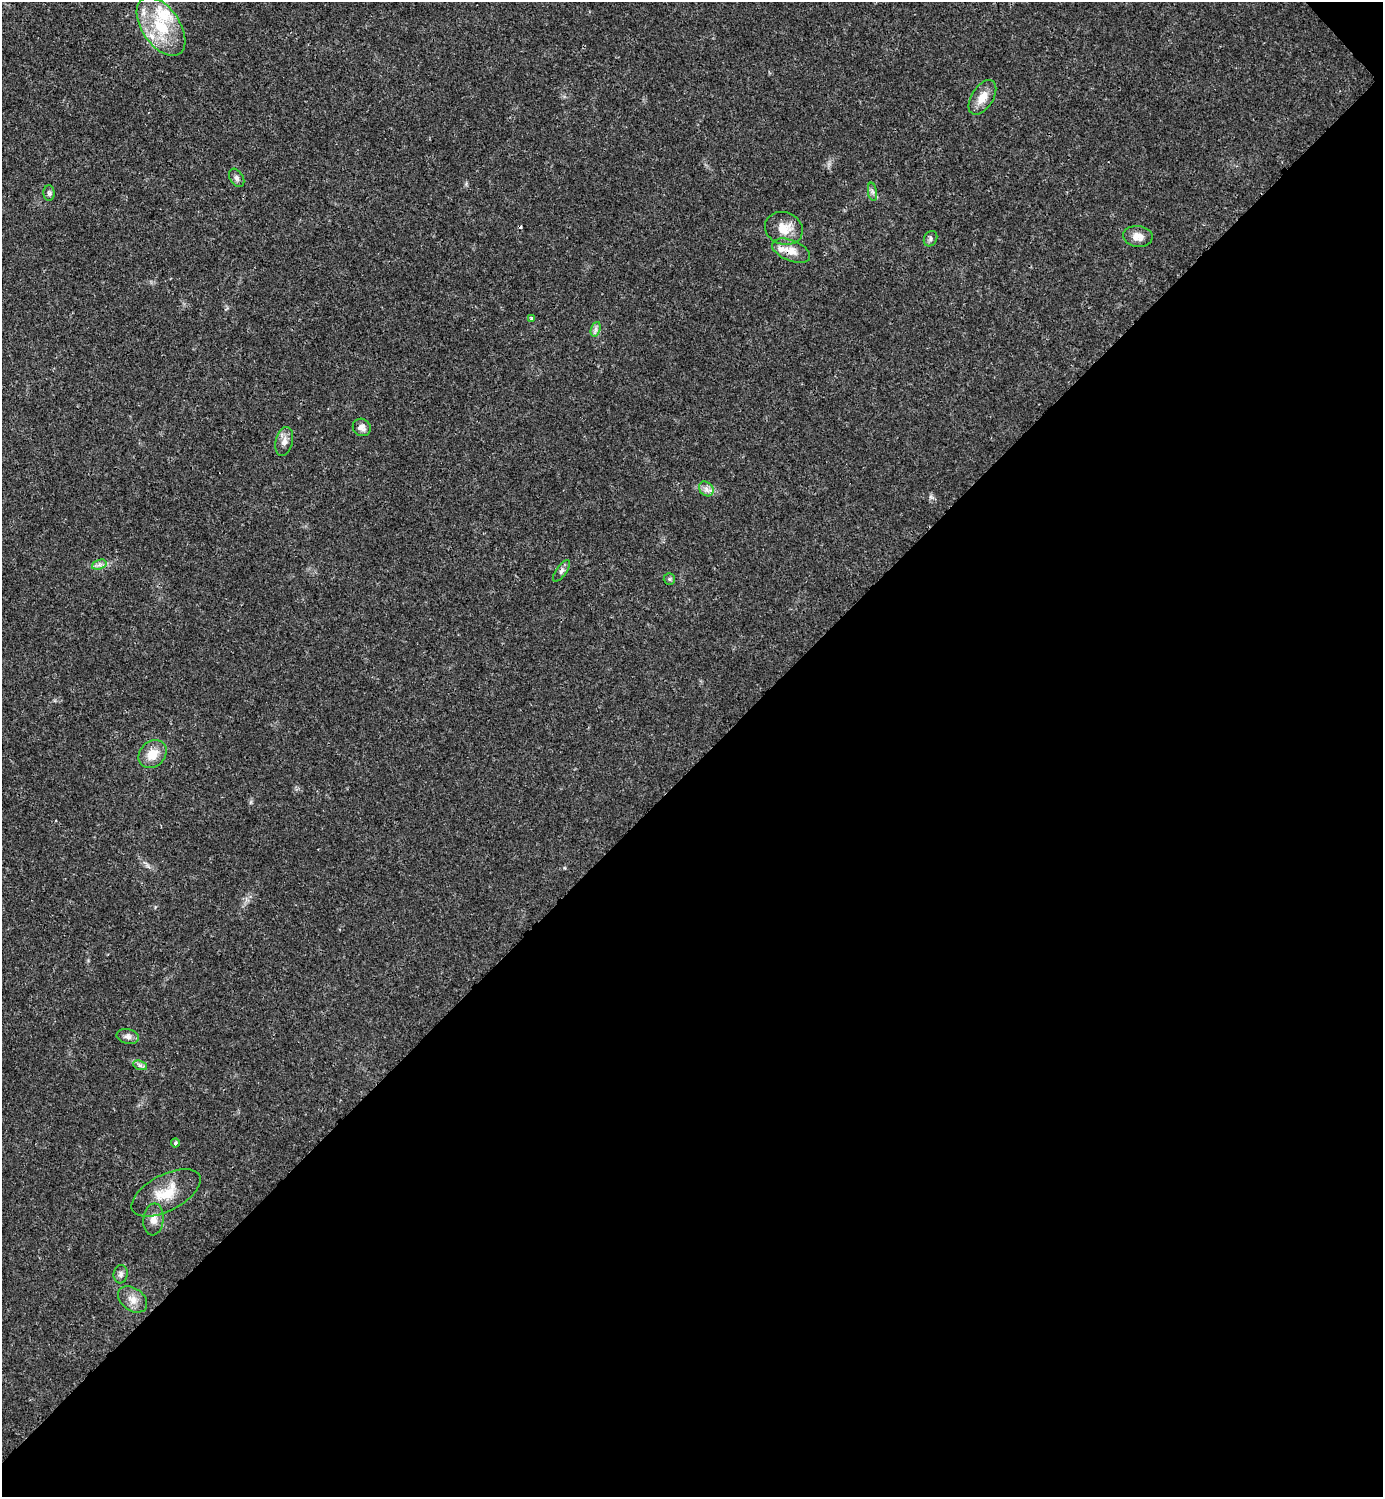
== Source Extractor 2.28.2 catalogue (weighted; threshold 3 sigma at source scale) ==
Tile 12 of 4 x 4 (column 4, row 3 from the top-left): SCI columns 4446-5826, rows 1498-2992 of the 5984 x 5985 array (HDU 1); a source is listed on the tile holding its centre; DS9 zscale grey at full resolution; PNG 1385 x 1499 px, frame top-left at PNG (2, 2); each listed source drawn as its Kron ellipse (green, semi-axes under 4 px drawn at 4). Shown black and unused: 49% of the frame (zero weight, under 3 of 4 exposures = <1% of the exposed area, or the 3 px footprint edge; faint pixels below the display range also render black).
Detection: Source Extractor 2.28.2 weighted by HDU 2 'WHT'; one run over the whole footprint, this tile lists its part. Background 0.02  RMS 0.0022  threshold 0.01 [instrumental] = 3 sigma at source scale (4.5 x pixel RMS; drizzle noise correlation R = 1.50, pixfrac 1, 0.05/0.05 arcsec/px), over >= 5 px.
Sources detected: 30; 1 cosmic-ray / hot-pixel residue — neither listed nor drawn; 4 inside a brighter listed object's ellipse — not listed separately; the other 25 listed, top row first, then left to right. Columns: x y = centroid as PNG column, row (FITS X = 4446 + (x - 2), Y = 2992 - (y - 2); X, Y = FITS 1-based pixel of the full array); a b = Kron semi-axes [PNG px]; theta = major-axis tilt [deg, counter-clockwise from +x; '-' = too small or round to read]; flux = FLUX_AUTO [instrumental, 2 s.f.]
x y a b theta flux
161 26 33 19 -55 11
982 97 19 11 58 2.9
237 178 10 6 -57 0.69
872 192 9 4 -81 0.58
49 193 8 5 -89 0.5
784 228 19 16 -20 3.7
1138 236 15 10 -8 2
930 239 8 6 61 0.57
791 251 20 10 -22 2.6
531 318 4 3 - 0.44
596 329 7 4 72 0.67
362 427 9 8 - 1.2
284 441 15 8 77 1.4
706 489 8 6 -48 0.94
99 565 7 4 19 0.71
561 571 12 5 55 0.74
669 579 6 5 - 0.4
152 754 15 12 44 3.5
128 1037 11 7 -12 0.92
140 1065 7 4 -19 0.54
175 1143 4 4 - 0.59
166 1193 38 18 28 6.5
153 1219 16 10 84 1.9
121 1274 9 7 82 0.78
133 1299 16 11 -36 2.2
Overlapping masked pixels (flux is a lower limit): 1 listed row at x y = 791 251